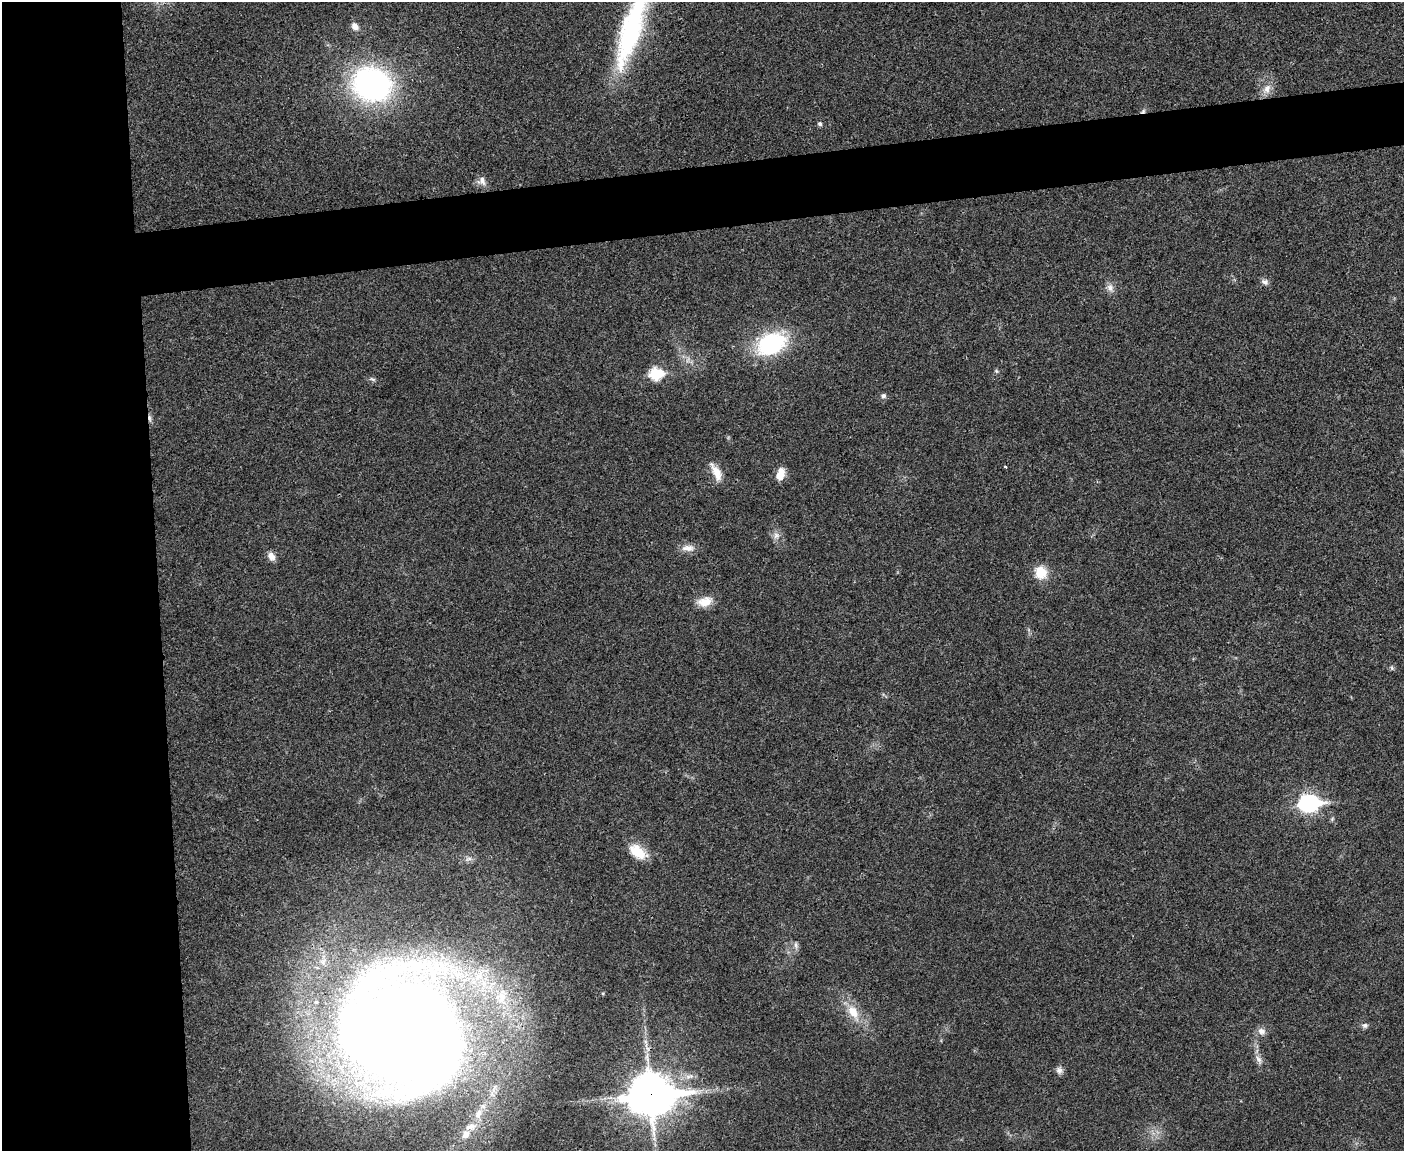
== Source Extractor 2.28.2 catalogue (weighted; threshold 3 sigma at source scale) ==
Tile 7 of 3 x 4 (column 1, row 3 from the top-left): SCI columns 133-1534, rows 1151-2299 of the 4577 x 4598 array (HDU 1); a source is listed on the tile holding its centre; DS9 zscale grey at full resolution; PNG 1406 x 1153 px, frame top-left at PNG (2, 2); no overlay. Shown black and unused: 16% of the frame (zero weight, under 3 of 4 exposures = <1% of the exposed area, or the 3 px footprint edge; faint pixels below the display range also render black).
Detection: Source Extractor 2.28.2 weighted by HDU 2 'WHT'; one run over the whole footprint, this tile lists its part. Background 0.0189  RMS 0.0043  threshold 0.0195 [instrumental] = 3 sigma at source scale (4.5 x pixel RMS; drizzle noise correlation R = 1.50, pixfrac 1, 0.05/0.05 arcsec/px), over >= 5 px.
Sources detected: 38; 1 cosmic-ray / hot-pixel residue — not listed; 4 inside a brighter listed object's ellipse — not listed separately; the other 33 listed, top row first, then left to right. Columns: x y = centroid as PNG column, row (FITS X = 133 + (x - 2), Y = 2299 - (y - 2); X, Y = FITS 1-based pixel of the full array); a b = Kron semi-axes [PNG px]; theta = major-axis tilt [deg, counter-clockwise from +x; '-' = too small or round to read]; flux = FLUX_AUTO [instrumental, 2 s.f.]
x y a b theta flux
355 26 11 8 -51 2.5
631 28 99 22 72 71
372 84 31 26 -19 120
1267 89 14 9 67 3.6
1143 111 8 5 30 1
820 124 6 5 - 0.91
482 181 12 11 - 2.6
1265 282 10 7 -20 1.6
1110 288 12 7 -73 2.3
771 344 31 21 22 43
996 371 6 5 - 0.65
656 374 7 6 - 39
372 379 9 4 -26 0.87
883 396 6 6 - 1.1
1005 467 3 3 - 0.43
716 472 24 9 -63 5.9
780 475 12 7 74 6.3
776 535 9 9 - 2.2
688 548 18 9 2 3.3
271 556 10 8 -56 2.9
1041 572 11 10 - 10
705 602 19 11 14 5.7
1392 668 6 4 -47 0.69
1309 803 11 7 4 130
637 852 22 13 -41 9.1
796 945 11 4 -85 1.2
853 1012 19 12 -57 7.7
1365 1025 8 6 -4 1.3
1262 1031 11 9 -30 2.4
400 1033 136 114 -39 790
1259 1059 13 6 -58 2.1
1059 1070 9 8 - 1.7
651 1095 18 14 5 1300
Overlapping masked pixels (flux is a lower limit): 2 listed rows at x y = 1143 111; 651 1095
Isophote crosses this tile's border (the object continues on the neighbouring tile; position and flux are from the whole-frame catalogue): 1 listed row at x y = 631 28